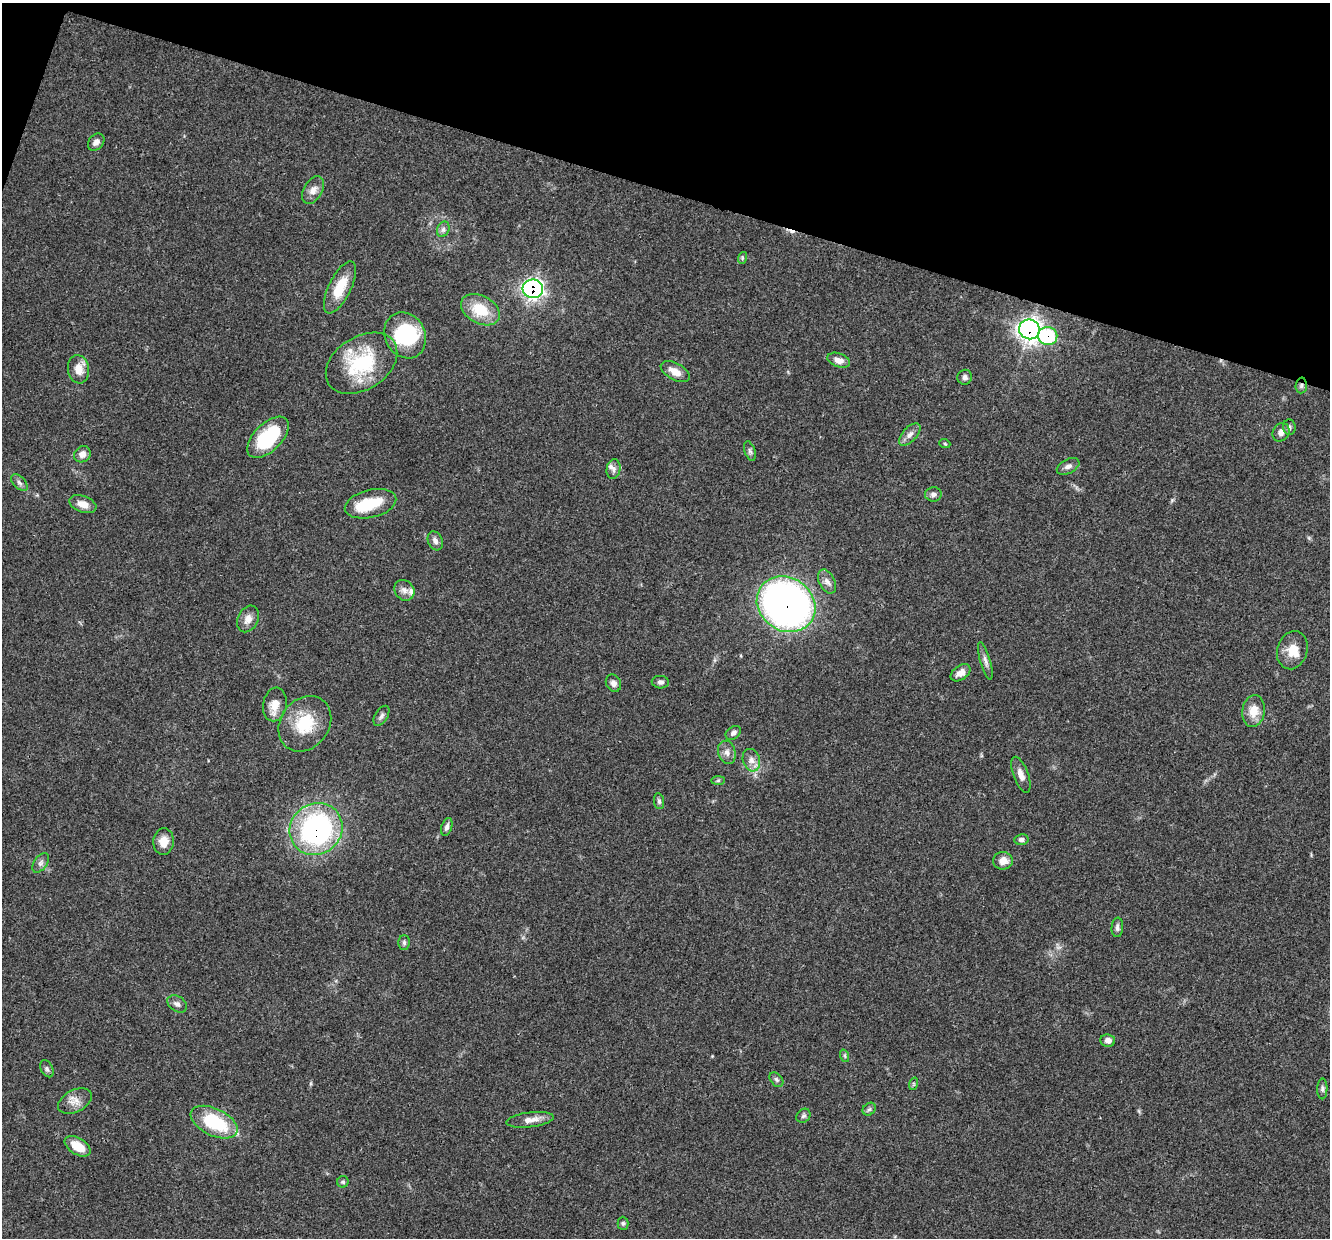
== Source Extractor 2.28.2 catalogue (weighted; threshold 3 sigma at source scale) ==
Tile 2 of 4 x 4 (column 2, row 1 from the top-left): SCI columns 1336-2663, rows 3968-5203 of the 5321 x 5335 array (HDU 1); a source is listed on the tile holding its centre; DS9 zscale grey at full resolution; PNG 1332 x 1240 px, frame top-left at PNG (2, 3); each listed source drawn as its Kron ellipse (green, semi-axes under 4 px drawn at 4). Shown black and unused: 16% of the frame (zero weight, under 3 of 4 exposures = <1% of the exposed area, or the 3 px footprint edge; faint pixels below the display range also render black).
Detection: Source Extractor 2.28.2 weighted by HDU 2 'WHT'; one run over the whole footprint, this tile lists its part. Background 0.0537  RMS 0.0049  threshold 0.0218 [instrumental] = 3 sigma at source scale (4.5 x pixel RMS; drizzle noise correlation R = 1.50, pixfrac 1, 0.05/0.05 arcsec/px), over >= 5 px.
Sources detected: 78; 2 inside a brighter object's white glare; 1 cosmic-ray / hot-pixel residue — neither listed nor drawn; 3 inside a brighter listed object's ellipse — not listed separately; the other 72 listed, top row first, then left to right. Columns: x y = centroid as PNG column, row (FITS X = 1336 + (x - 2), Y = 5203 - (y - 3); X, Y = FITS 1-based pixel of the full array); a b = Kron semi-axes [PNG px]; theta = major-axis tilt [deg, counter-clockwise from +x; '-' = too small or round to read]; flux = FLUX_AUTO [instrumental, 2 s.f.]
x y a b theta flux
96 142 9 7 49 2.2
313 190 15 9 59 3.6
443 229 8 6 69 1.4
742 258 6 3 72 0.59
340 287 28 11 64 13
533 289 10 9 - 150
480 310 21 14 -28 15
1029 329 10 10 - 250
405 335 24 20 -62 30
1048 336 10 9 - 28
839 360 12 7 -19 3.6
362 363 39 26 33 35
78 369 14 10 -81 5.5
675 372 16 8 -28 5.2
965 377 7 7 - 1.7
1301 385 8 5 87 1.3
1289 427 8 6 -88 1.4
1281 432 10 8 58 2.9
910 434 14 7 48 2.9
268 437 26 13 44 31
945 444 5 3 - 0.53
750 451 10 5 -71 1.3
82 454 9 7 44 2.8
1068 466 12 7 26 2.2
613 469 10 7 78 2
19 483 10 6 -46 1.5
933 494 8 7 - 1.8
83 504 14 8 -19 4.6
370 504 26 14 13 15
435 541 10 7 -67 2.3
827 582 13 8 -63 2.7
404 590 11 9 -46 3
786 604 31 26 -34 240
248 619 14 10 63 4
1292 650 19 15 72 7.7
985 661 19 5 -74 2.4
961 673 11 7 36 3.4
660 682 8 6 -4 1.5
613 683 9 7 -59 2
275 704 17 12 80 6.1
1253 711 16 11 81 7.3
381 716 11 6 58 1.6
305 724 30 24 53 20
733 733 8 6 35 1.5
727 752 12 8 -75 2.8
751 760 11 8 -72 3.2
1021 775 19 7 -69 3.5
718 780 7 4 1 0.8
659 801 8 5 -83 1.1
447 827 9 5 73 1.8
316 829 27 25 39 110
1021 840 7 5 8 1.7
163 841 13 10 86 5.6
1003 861 10 8 0 4.1
41 863 11 6 53 1.9
1117 927 10 6 86 1.7
404 943 7 5 -89 1.2
177 1004 11 7 -34 2.1
1108 1040 7 6 - 2.3
845 1056 6 4 -71 0.72
47 1069 9 6 -61 1.2
776 1080 8 5 -51 1.2
913 1084 6 4 72 0.7
1322 1089 10 5 89 1.3
75 1101 18 11 27 4.8
869 1109 7 5 43 1.1
803 1116 8 6 43 1.2
530 1120 24 7 7 4.5
214 1122 25 13 -26 30
78 1146 14 8 -31 9
343 1182 6 5 - 0.83
623 1223 6 5 - 0.91
Overlapping masked pixels (flux is a lower limit): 6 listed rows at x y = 533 289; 1029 329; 1048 336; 1301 385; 786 604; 316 829